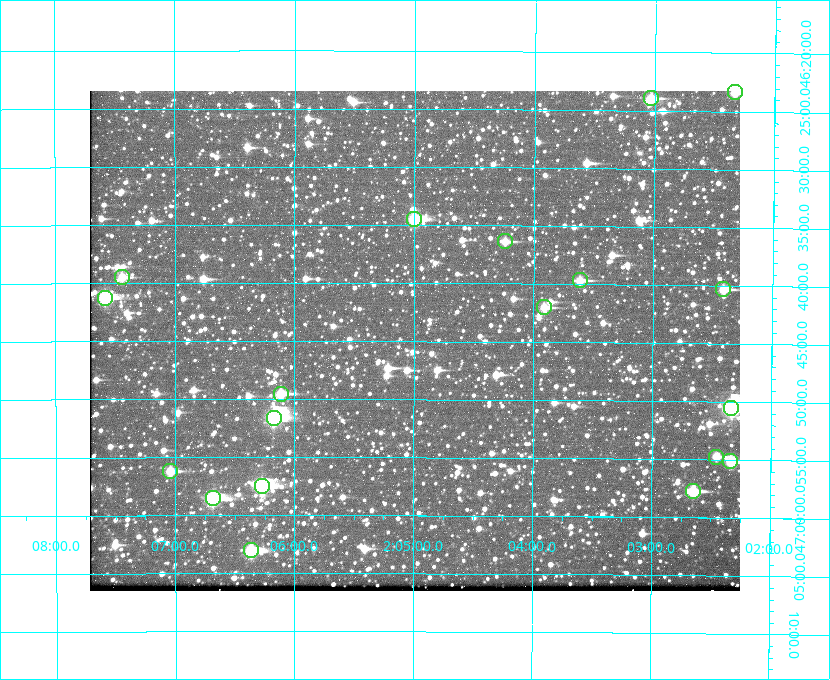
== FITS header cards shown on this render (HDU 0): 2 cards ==
NAXIS1  =                  650 / Width of table row in bytes
NAXIS2  =                  500 / Number of rows in table

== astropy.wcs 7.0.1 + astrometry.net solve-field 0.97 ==
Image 650 x 500 px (HDU 0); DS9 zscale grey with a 90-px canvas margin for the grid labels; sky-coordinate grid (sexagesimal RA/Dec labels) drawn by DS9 from the SOLVED WCS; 19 Tycho-2 reference stars matched to detected sources circled (green)
Header WCS: none
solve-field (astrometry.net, Tycho-2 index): SOLVED blind (the file carries no WCS)
Solved WCS: RA---TAN-SIP/DEC--TAN-SIP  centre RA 02:05:00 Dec +46:45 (31.25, +46.75 deg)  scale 5.16 arcsec/px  FOV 55.9' x 43.0'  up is +180 deg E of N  parity flipped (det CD > 0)
(file carries no celestial WCS; the grid is the blind solution)
Tycho-2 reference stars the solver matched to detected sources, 19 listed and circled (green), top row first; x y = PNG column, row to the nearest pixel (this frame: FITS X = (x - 90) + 1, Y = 500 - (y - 91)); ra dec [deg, ICRS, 3 dp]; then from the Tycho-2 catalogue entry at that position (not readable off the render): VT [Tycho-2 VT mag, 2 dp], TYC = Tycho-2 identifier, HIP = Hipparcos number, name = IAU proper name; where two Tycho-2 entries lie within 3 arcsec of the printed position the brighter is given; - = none
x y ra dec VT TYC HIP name
735 92 30.584 +46.389 9.10 3280-1670-1 - -
651 98 30.759 +46.399 9.94 3280-846-1 - -
414 219 31.250 +46.575 8.43 3281-919-1 - -
505 241 31.061 +46.606 9.99 3281-582-1 - -
122 277 31.860 +46.658 10.03 3281-318-1 - -
580 280 30.904 +46.661 9.60 3280-781-1 - -
723 289 30.604 +46.672 9.47 3280-908-1 - -
105 298 31.896 +46.687 8.88 3281-547-1 - -
544 307 30.978 +46.700 9.85 3281-909-1 - -
281 394 31.529 +46.825 9.32 3281-34-1 - -
731 408 30.583 +46.843 7.07 3280-746-1 9508 -
274 418 31.543 +46.860 7.50 3281-160-1 9805 -
716 457 30.615 +46.912 10.08 3284-203-1 - -
730 461 30.584 +46.919 9.47 3284-629-1 - -
170 471 31.760 +46.936 9.76 3285-99-1 - -
262 486 31.569 +46.957 8.53 3285-177-1 9816 -
693 491 30.663 +46.962 9.31 3284-347-1 - -
213 498 31.671 +46.975 8.89 3285-43-1 - -
251 550 31.591 +47.051 8.70 3285-1195-1 - -